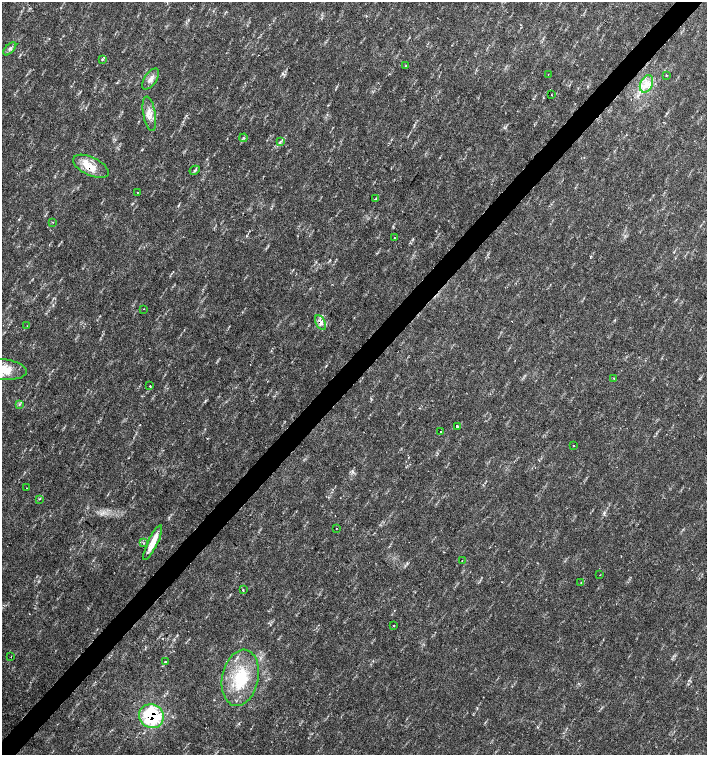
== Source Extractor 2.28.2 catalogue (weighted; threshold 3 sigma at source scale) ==
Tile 10 of 4 x 4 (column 2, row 3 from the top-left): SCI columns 1635-3043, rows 1507-3012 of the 6023 x 6029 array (HDU 1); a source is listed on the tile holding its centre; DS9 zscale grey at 2 x 2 block average (1 PNG px = mean of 2 x 2 image px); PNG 709 x 757 px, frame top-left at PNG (2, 2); each listed source drawn as its Kron ellipse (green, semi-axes under 4 px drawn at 4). Shown black and unused: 4% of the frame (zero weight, under 2 of 3 exposures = <1% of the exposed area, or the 3 px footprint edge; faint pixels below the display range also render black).
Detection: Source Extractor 2.28.2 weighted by HDU 2 'WHT'; one run over the whole footprint, this tile lists its part. Background 0.0334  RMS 0.0041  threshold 0.0185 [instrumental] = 3 sigma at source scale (4.5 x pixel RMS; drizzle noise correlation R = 1.50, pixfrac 1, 0.0396/0.0396 arcsec/px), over >= 5 px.
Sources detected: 46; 3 cosmic-ray / hot-pixel residue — neither listed nor drawn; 2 inside a brighter listed object's ellipse — not listed separately; the other 41 listed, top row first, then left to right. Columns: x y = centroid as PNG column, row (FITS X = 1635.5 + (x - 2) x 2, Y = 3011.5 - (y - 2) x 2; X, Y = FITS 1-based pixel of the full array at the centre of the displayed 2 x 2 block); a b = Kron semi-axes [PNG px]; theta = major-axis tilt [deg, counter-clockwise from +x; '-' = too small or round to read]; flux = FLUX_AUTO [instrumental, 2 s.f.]
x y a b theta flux
10 49 8 3 46 2.2
102 59 3 3 - 1.1
406 65 2 2 - 0.61
548 74 2 2 - 0.34
666 75 2 2 - 1.2
151 79 12 6 56 5.4
646 84 9 6 66 8.1
551 95 2 2 - 0.78
149 114 17 6 -80 8.4
243 138 4 3 - 1.1
280 142 3 2 - 0.92
91 166 19 9 -25 15
195 170 5 2 - 1.2
138 192 2 2 - 0.35
375 199 3 2 - 0.67
53 222 2 2 - 0.45
394 238 2 2 - 0.81
143 309 2 2 - 0.54
321 323 8 4 -62 4.4
27 326 3 2 - 0.42
2 369 24 10 -7 23
614 378 2 2 - 1
150 386 2 2 - 1.4
19 404 4 2 - 0.91
457 427 2 2 - 49
440 431 2 2 - 0.56
574 446 2 2 - 1.5
27 488 2 2 - 0.39
39 499 3 2 - 0.61
336 528 2 2 - 0.57
144 543 3 2 - 0.67
153 543 19 5 64 12
462 560 2 2 - 0.8
600 575 2 2 - 0.49
581 583 3 2 - 0.51
243 590 2 2 - 0.98
393 625 2 2 - 3.4
11 657 2 2 - 7.8
165 662 2 2 - 0.69
240 678 28 18 78 46
151 716 12 12 - 69
Overlapping masked pixels (flux is a lower limit): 3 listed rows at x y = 91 166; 321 323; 151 716
Isophote crosses this tile's border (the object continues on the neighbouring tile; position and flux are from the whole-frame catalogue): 1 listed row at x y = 2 369
Diffuse or blended objects may show on this block-average render without a row.